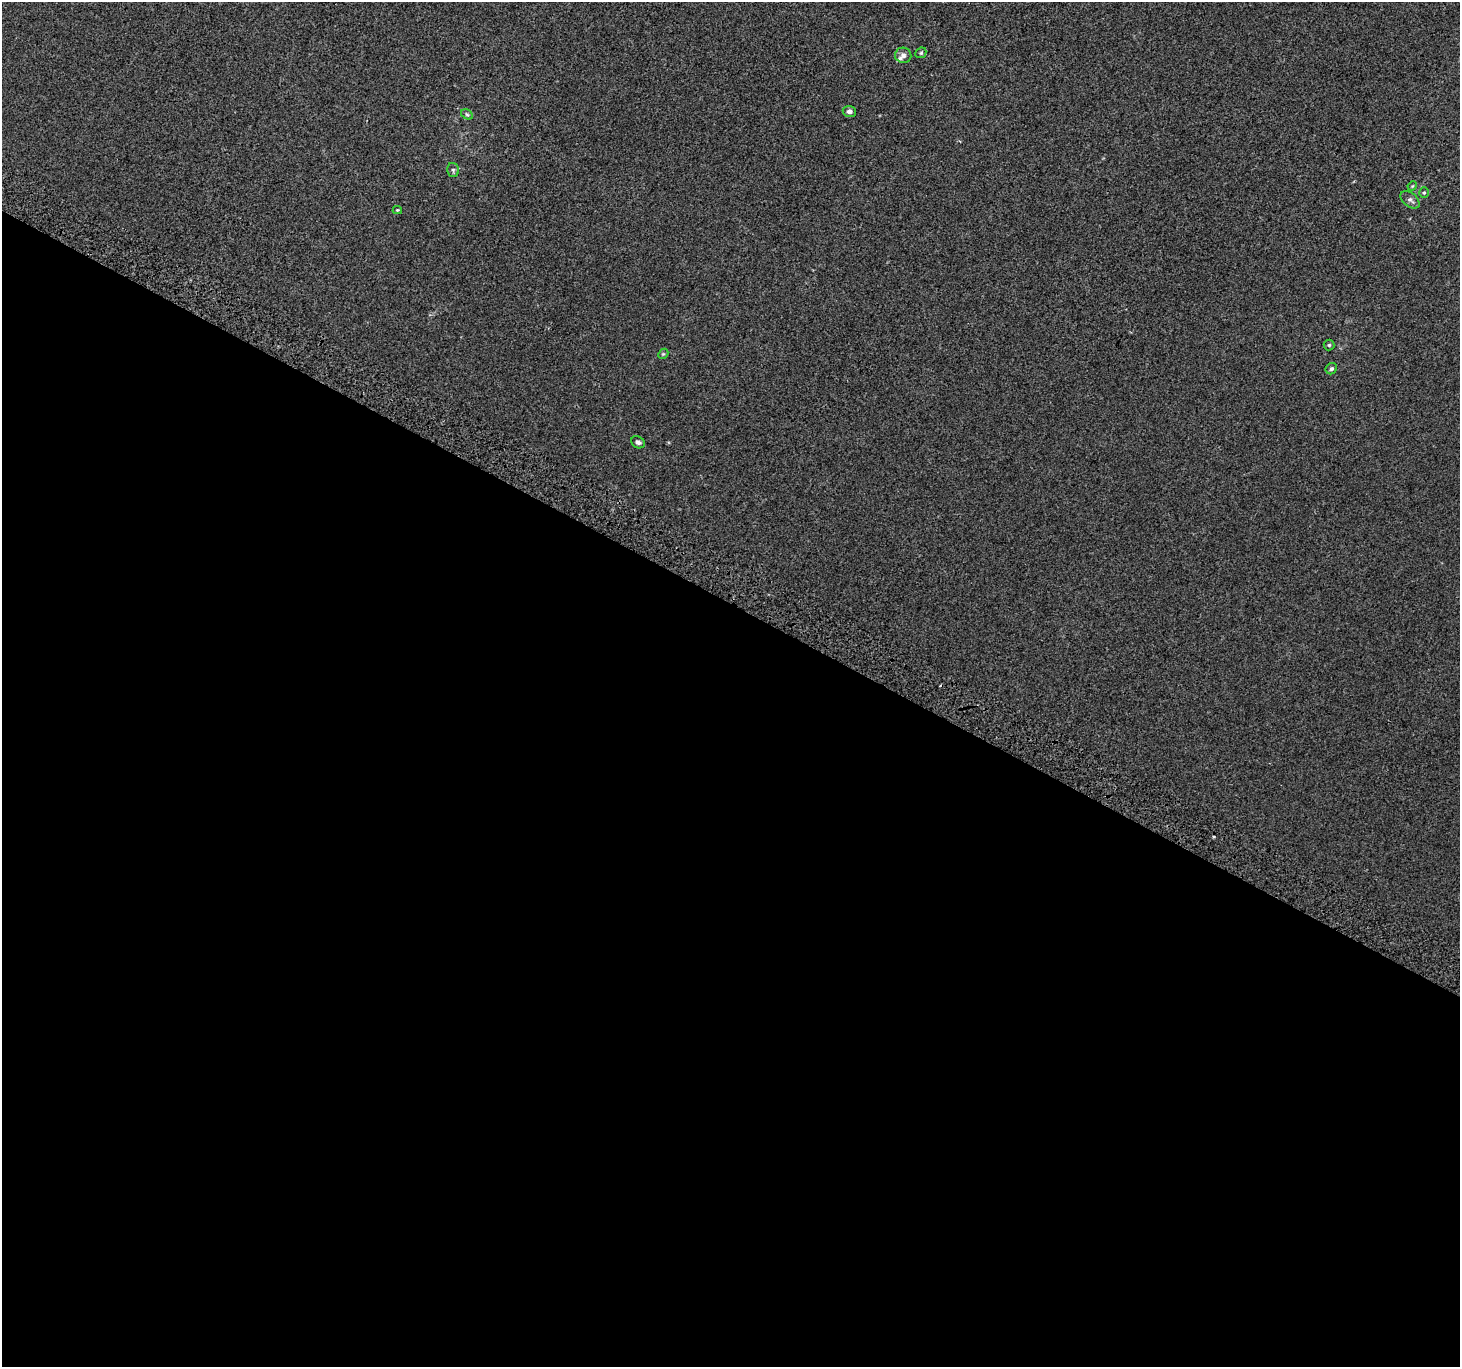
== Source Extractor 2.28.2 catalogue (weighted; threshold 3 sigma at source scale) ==
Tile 14 of 4 x 4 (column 2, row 4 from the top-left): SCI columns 1489-2946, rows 301-1665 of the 5888 x 5996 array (HDU 1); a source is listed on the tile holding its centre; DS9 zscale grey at full resolution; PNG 1462 x 1369 px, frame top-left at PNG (2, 2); each listed source drawn as its Kron ellipse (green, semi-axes under 4 px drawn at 4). Shown black and unused: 56% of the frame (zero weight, under 2 of 3 exposures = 2% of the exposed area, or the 3 px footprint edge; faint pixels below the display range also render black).
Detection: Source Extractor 2.28.2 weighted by HDU 2 'WHT'; one run over the whole footprint, this tile lists its part. Background 2.98e-04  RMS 0.0073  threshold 0.0327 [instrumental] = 3 sigma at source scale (4.5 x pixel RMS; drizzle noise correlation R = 1.50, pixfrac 1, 0.0396/0.0396 arcsec/px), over >= 5 px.
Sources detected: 16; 2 cosmic-ray / hot-pixel residue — neither listed nor drawn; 1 inside a brighter listed object's ellipse — not listed separately; the other 13 listed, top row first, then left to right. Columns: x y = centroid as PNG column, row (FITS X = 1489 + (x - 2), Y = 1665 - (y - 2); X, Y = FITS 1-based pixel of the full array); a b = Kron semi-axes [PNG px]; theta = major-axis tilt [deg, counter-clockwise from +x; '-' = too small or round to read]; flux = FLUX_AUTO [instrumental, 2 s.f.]
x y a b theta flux
921 53 6 5 - 1.1
903 55 8 7 - 2.9
849 111 6 5 - 2.6
467 114 6 4 -30 1.2
453 170 7 5 -76 1.4
1412 186 5 4 - 0.72
1424 193 5 4 - 0.95
1410 200 11 7 -39 2.4
397 210 4 4 - 0.7
1329 345 5 5 - 1
663 354 6 4 43 0.9
1331 369 6 5 - 1.5
638 442 7 5 -34 2